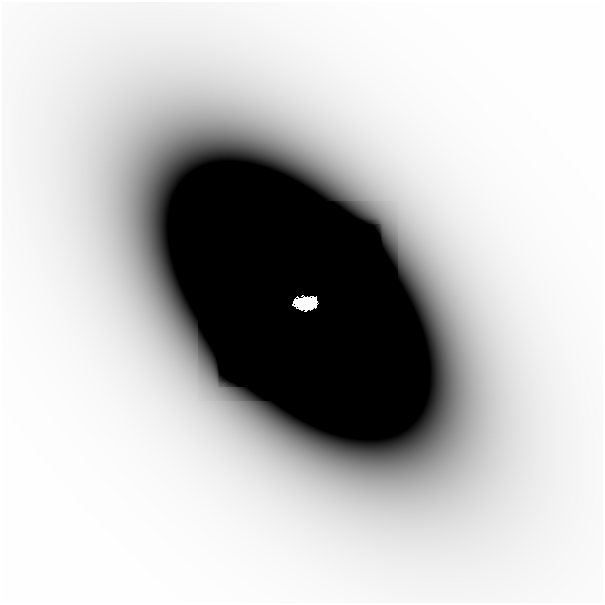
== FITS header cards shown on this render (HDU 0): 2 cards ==
NAXIS1  =                  601
NAXIS2  =                  601

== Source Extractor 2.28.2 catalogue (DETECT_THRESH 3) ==
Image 601 x 601 px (HDU 0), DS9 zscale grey, 1 PNG px = 1 image px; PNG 605 x 605 px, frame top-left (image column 1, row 601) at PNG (2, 2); no overlay
Background -2.30e-08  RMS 8.3e-09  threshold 2.50e-08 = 3 sigma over >= 5 px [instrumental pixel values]
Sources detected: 3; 2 with non-positive FLUX_AUTO (blend fragments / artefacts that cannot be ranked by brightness) are not listed; the other 1 listed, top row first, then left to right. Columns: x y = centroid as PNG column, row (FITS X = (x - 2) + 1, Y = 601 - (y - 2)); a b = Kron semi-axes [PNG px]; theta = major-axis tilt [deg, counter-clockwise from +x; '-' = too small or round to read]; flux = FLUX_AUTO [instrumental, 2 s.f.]
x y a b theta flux
306 303 17 10 7 8.6
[2 non-positive-flux detections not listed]